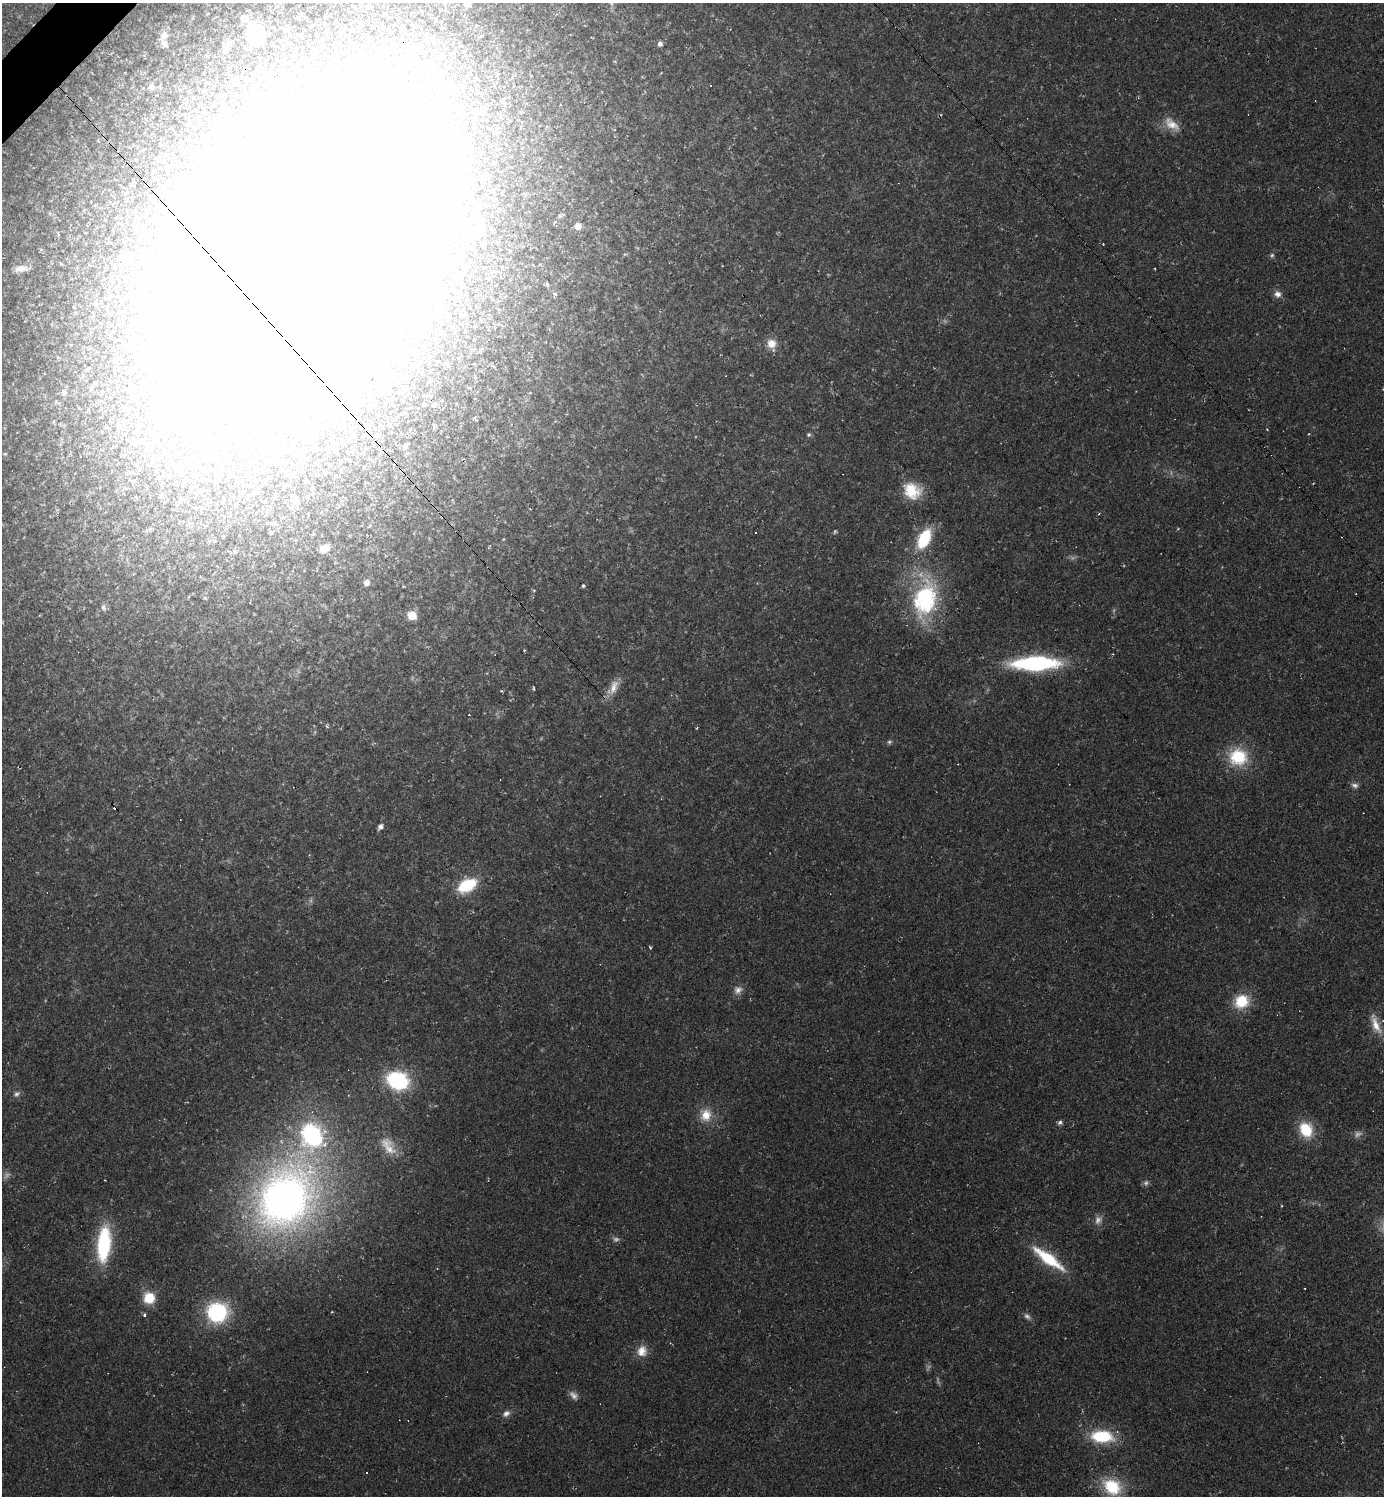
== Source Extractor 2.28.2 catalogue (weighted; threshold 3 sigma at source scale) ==
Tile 11 of 4 x 4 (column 3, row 3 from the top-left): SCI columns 2918-4299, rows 1496-2989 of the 5977 x 5977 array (HDU 1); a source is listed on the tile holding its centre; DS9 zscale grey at full resolution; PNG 1386 x 1498 px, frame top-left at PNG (2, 3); no overlay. Shown black and unused: <1% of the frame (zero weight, under 2 of 3 exposures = <1% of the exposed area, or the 3 px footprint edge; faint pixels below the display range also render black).
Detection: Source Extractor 2.28.2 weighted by HDU 2 'WHT'; one run over the whole footprint, this tile lists its part. Background 0.0318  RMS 0.0063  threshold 0.0283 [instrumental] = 3 sigma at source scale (4.5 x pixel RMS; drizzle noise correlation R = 1.50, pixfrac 1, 0.05/0.05 arcsec/px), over >= 5 px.
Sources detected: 119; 8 too faint to see at this stretch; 22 inside a brighter object's white glare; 13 cosmic-ray / hot-pixel residue — not listed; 4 inside a brighter listed object's ellipse — not listed separately; the other 72 listed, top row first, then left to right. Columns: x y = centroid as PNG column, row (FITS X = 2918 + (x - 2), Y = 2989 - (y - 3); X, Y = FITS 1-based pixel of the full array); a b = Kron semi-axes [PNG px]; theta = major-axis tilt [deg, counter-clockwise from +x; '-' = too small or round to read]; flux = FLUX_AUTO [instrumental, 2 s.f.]
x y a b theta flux
467 3 7 7 - 12
244 18 9 8 - 6.2
255 33 18 14 -69 36
164 35 14 11 48 5.6
660 44 6 6 - 2
227 47 17 9 61 6
451 61 5 3 - 0.67
151 87 8 7 - 2.9
1172 124 24 12 -38 9.1
578 226 6 6 - 4.6
474 232 9 9 - 21
1103 244 2 2 - 0.53
300 250 239 134 56 2400
1272 255 7 5 73 1.3
127 258 8 8 - 12
21 268 22 9 4 6.5
547 284 6 5 - 0.93
1277 294 10 9 - 3.5
771 343 12 12 - 7.4
64 392 8 6 69 1.6
433 405 8 6 38 1.6
390 425 6 4 -71 0.97
434 426 8 2 -79 0.88
809 435 6 6 - 1.3
134 444 9 5 -63 2.2
405 447 8 5 58 2.3
5 454 5 3 - 0.82
169 477 9 7 -88 2.7
912 491 23 19 -35 19
296 501 9 7 -40 4
274 523 10 5 5 1.6
370 525 5 3 - 0.68
756 532 3 2 - 0.5
924 539 17 10 63 37
324 548 11 8 17 5.8
366 583 7 7 - 2.8
583 586 4 3 - 0.92
925 599 46 29 77 78
103 607 9 6 -73 2
412 615 8 7 - 12
524 650 3 3 - 0.55
1035 663 37 11 1 100
614 687 24 10 68 7.9
501 691 4 3 - 0.65
1238 757 24 22 -3 28
1355 785 10 7 -13 2.4
380 826 6 5 - 3.2
467 885 16 9 27 38
650 948 5 3 - 0.64
738 990 12 10 33 4
1241 1001 18 16 33 19
1376 1025 28 10 -68 9.6
398 1081 19 16 -20 60
17 1094 9 7 36 2.3
706 1115 18 15 85 11
1060 1122 7 5 18 1.7
1306 1130 16 13 -65 23
388 1146 28 15 -57 12
285 1198 74 59 58 390
1281 1206 4 2 - 0.53
1098 1220 12 10 66 4.1
104 1244 33 12 85 61
1048 1258 45 12 -36 29
1305 1288 2 2 - 0.42
149 1298 14 13 - 13
217 1312 19 17 5 63
144 1315 3 3 - 1.5
1027 1316 10 6 -40 2.3
642 1351 15 13 75 7.5
506 1413 11 8 27 3.1
1102 1436 23 13 -3 33
1112 1487 20 15 -32 30
Overlapping masked pixels (flux is a lower limit): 1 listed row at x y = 300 250
Isophote crosses this tile's border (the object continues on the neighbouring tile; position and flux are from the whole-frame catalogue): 2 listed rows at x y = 467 3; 300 250